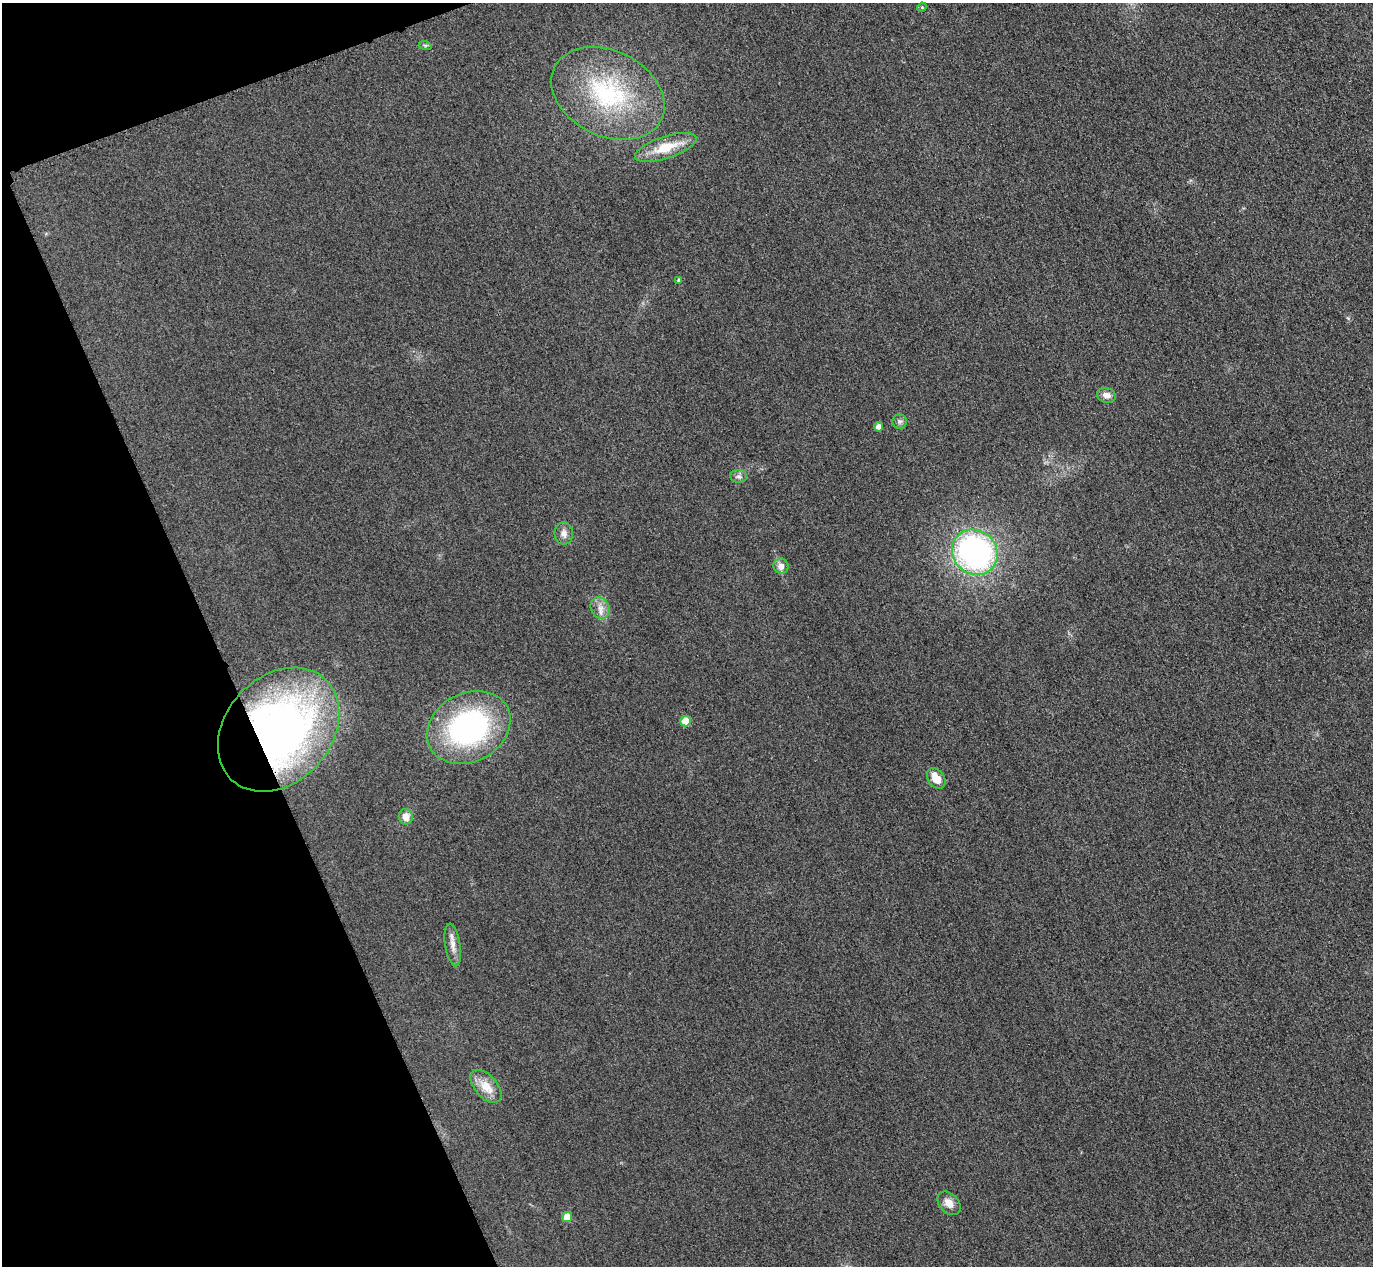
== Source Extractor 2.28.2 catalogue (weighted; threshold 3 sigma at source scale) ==
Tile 5 of 4 x 4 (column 1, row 2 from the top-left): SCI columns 31-1401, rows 2833-4096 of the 5546 x 5533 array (HDU 1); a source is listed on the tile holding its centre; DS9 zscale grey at full resolution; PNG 1375 x 1268 px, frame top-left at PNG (2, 3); each listed source drawn as its Kron ellipse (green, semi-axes under 4 px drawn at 4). Shown black and unused: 18% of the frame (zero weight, under 3 of 4 exposures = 3% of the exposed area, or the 3 px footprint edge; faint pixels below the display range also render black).
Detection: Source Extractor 2.28.2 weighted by HDU 2 'WHT'; one run over the whole footprint, this tile lists its part. Background 0.133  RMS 0.019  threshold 0.0842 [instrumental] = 3 sigma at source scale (4.5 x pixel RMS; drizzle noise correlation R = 1.50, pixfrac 1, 0.05/0.05 arcsec/px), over >= 5 px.
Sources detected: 22; all 22 listed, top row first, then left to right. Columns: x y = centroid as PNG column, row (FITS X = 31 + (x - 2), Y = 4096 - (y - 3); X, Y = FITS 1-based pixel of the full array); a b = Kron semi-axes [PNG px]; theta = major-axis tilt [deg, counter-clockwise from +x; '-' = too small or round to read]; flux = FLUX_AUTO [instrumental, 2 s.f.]
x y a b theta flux
922 7 5 4 - 1.8
425 45 6 4 -19 2.9
608 93 59 42 -26 230
666 147 32 11 18 55
679 280 4 4 - 4.2
1106 395 9 7 -16 12
900 421 7 7 - 5.6
878 427 5 4 - 9.9
738 476 8 6 -1 5.6
564 533 11 9 -81 12
975 552 24 21 -43 480
781 566 8 7 - 12
600 608 11 9 -60 14
685 721 5 5 - 38
469 727 44 34 28 380
279 730 69 53 47 820
936 779 11 8 -54 27
406 817 8 7 - 18
453 945 21 7 -81 16
486 1086 20 11 -49 31
949 1203 14 9 -46 18
567 1217 5 5 - 34
Overlapping masked pixels (flux is a lower limit): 1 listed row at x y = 279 730